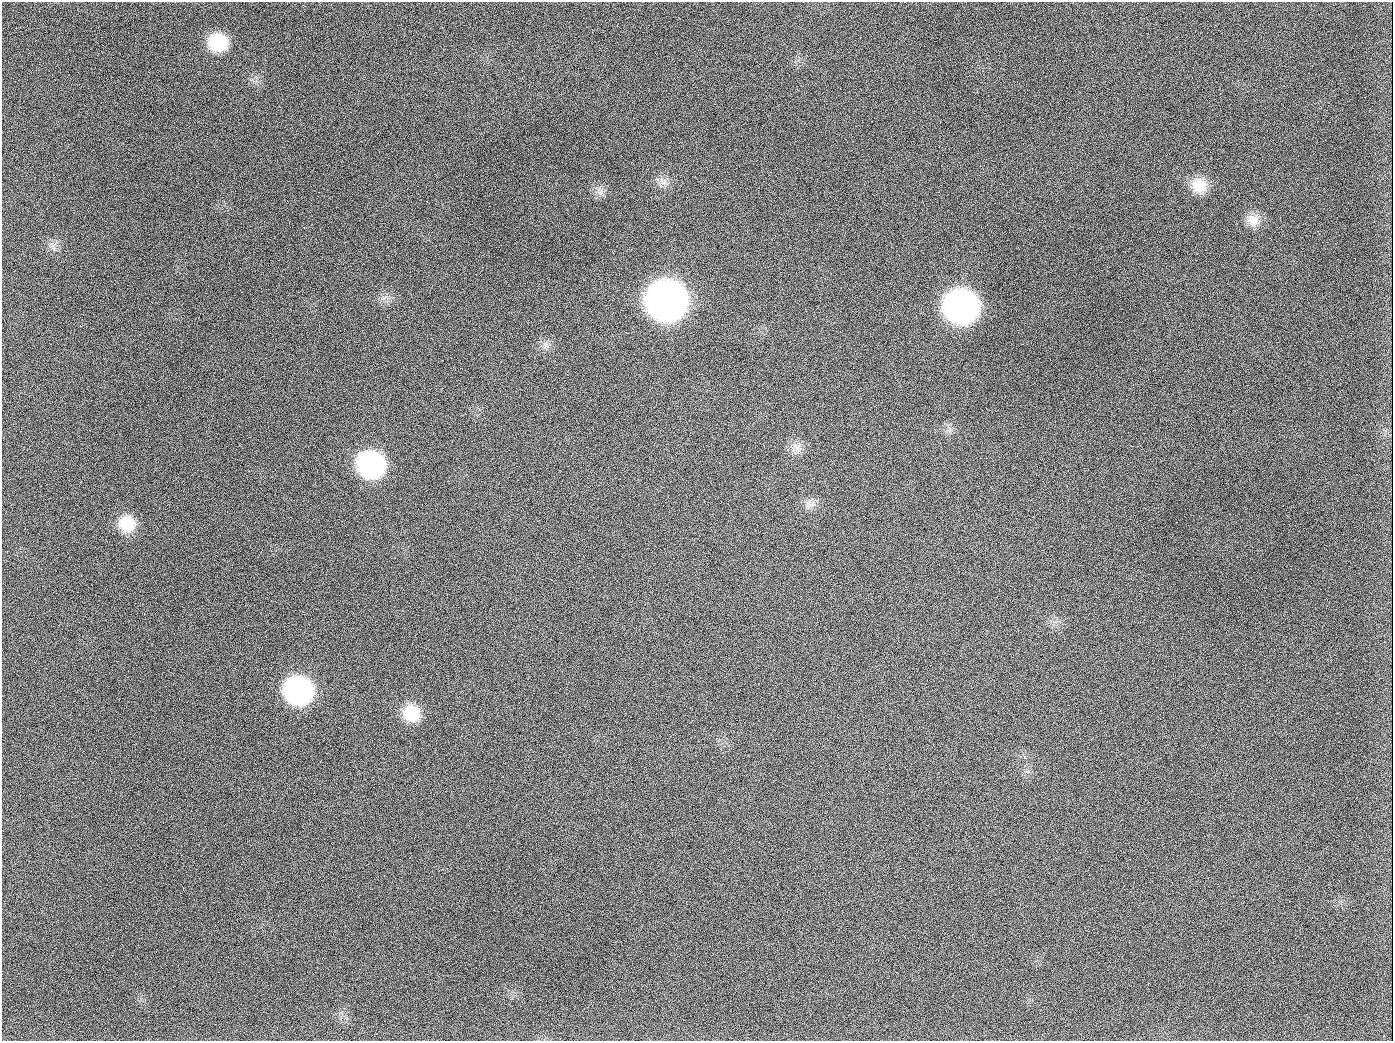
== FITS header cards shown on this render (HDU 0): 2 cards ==
NAXIS1  =                 1391
NAXIS2  =                 1039

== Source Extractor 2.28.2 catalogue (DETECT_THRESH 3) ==
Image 1391 x 1039 px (HDU 0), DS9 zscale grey, 1 PNG px = 1 image px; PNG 1395 x 1043 px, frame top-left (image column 1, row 1039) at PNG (2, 2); no overlay
Background 1380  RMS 66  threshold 198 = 3 sigma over >= 5 px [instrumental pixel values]
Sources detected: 16; all 16 listed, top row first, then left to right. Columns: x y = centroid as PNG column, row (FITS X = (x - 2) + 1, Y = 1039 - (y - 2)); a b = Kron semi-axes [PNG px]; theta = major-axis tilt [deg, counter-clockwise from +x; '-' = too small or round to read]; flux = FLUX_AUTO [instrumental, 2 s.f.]
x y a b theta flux
218 42 20 18 -11 2.0e+05
189 126 3 2 - 7.3e+03
663 181 16 8 -42 3.2e+04
1199 186 20 18 -62 9.7e+04
600 192 11 6 69 2.2e+04
1253 220 17 16 - 6.1e+04
667 300 22 21 - 5.9e+06
961 306 22 20 -16 2.6e+06
654 407 3 2 - 4.0e+03
797 447 16 12 -45 4.6e+04
371 465 20 19 - 9.1e+05
812 504 12 6 13 2.6e+04
127 524 20 18 -37 1.3e+05
298 690 21 19 -29 1.0e+06
411 713 20 19 - 1.3e+05
944 1026 2 2 - 6.1e+03